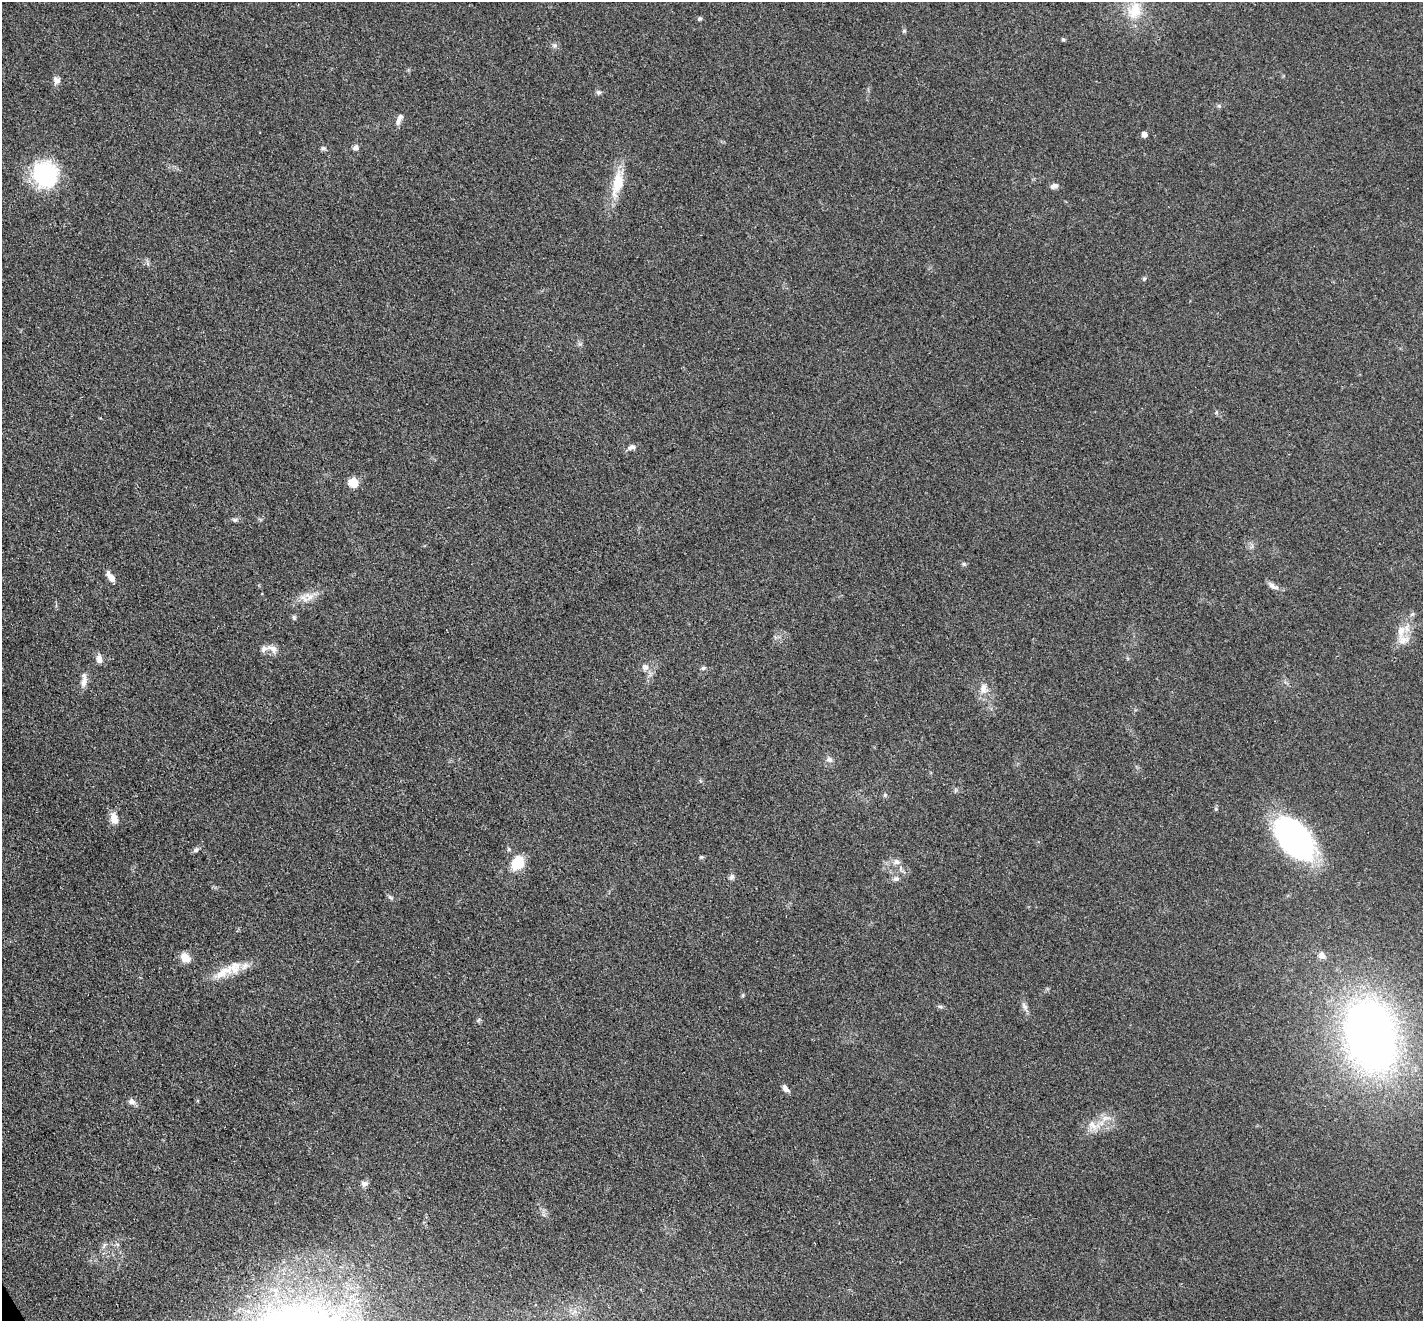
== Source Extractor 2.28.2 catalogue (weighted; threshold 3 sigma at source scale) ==
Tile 7 of 4 x 4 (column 3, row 2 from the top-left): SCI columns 2926-4346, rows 2972-4290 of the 5851 x 5809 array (HDU 1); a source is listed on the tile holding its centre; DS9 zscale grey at full resolution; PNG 1425 x 1323 px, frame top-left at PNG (2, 2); no overlay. Shown black and unused: <1% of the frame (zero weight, under 3 of 4 exposures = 7% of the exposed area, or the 3 px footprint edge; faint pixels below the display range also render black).
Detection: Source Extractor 2.28.2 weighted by HDU 2 'WHT'; one run over the whole footprint, this tile lists its part. Background 0.0899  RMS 0.0078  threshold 0.035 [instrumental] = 3 sigma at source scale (4.5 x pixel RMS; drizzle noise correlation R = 1.50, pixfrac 1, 0.05/0.05 arcsec/px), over >= 5 px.
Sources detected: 56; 3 inside a brighter listed object's ellipse — not listed separately; the other 53 listed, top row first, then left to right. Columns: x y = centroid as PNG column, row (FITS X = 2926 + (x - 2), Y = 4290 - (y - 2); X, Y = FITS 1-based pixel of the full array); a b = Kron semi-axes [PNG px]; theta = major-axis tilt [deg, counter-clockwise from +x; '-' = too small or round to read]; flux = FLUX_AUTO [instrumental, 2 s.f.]
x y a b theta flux
1134 10 25 18 63 21
700 18 5 5 - 1.4
1063 40 6 4 -1 0.97
555 45 7 6 - 2.1
57 80 9 8 - 4
598 92 6 6 - 1.7
398 121 13 6 85 3.5
1144 134 5 4 - 5.2
323 148 7 5 4 1.6
356 148 7 7 - 2.6
45 174 30 28 -67 61
618 183 30 12 76 23
1054 186 9 6 20 3.3
1144 279 5 5 - 1.1
631 447 11 7 19 2.9
353 483 12 10 -22 8.4
235 520 7 5 -17 1.6
964 564 6 4 -45 1.2
111 577 16 6 -54 5.2
1273 586 16 6 -28 3.8
309 597 13 13 - 7.9
294 618 7 5 -64 1.3
1401 631 16 10 74 9.2
272 648 16 8 -28 5.1
99 659 11 7 -79 4.4
645 667 9 8 - 3.8
703 668 6 5 - 1.5
84 681 18 7 83 5.9
983 689 12 8 84 6.3
829 759 9 7 -23 2.9
885 795 5 5 - 1.3
1216 809 5 4 - 1
114 818 14 8 -72 8.2
1294 838 42 23 -52 230
196 850 7 6 - 2
701 857 6 5 - 1.1
896 862 10 8 2 4.1
518 863 13 11 56 22
732 877 8 6 64 2.2
896 879 8 6 1 2.5
390 897 8 3 -19 1.4
1322 955 9 8 - 4
185 957 11 9 -37 9.1
223 972 35 12 30 18
743 995 6 3 72 0.95
1024 1006 12 6 -58 3
940 1007 7 4 -1 1.4
1371 1035 45 30 -78 640
785 1089 10 5 -46 3.2
132 1101 9 7 -14 3.3
1106 1118 17 6 1 5.3
1092 1125 15 9 -50 6.9
364 1183 10 7 -10 2.6
Unlisted compact peaks at least as high as the median listed source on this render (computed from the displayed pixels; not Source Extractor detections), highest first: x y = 1219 106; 904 31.